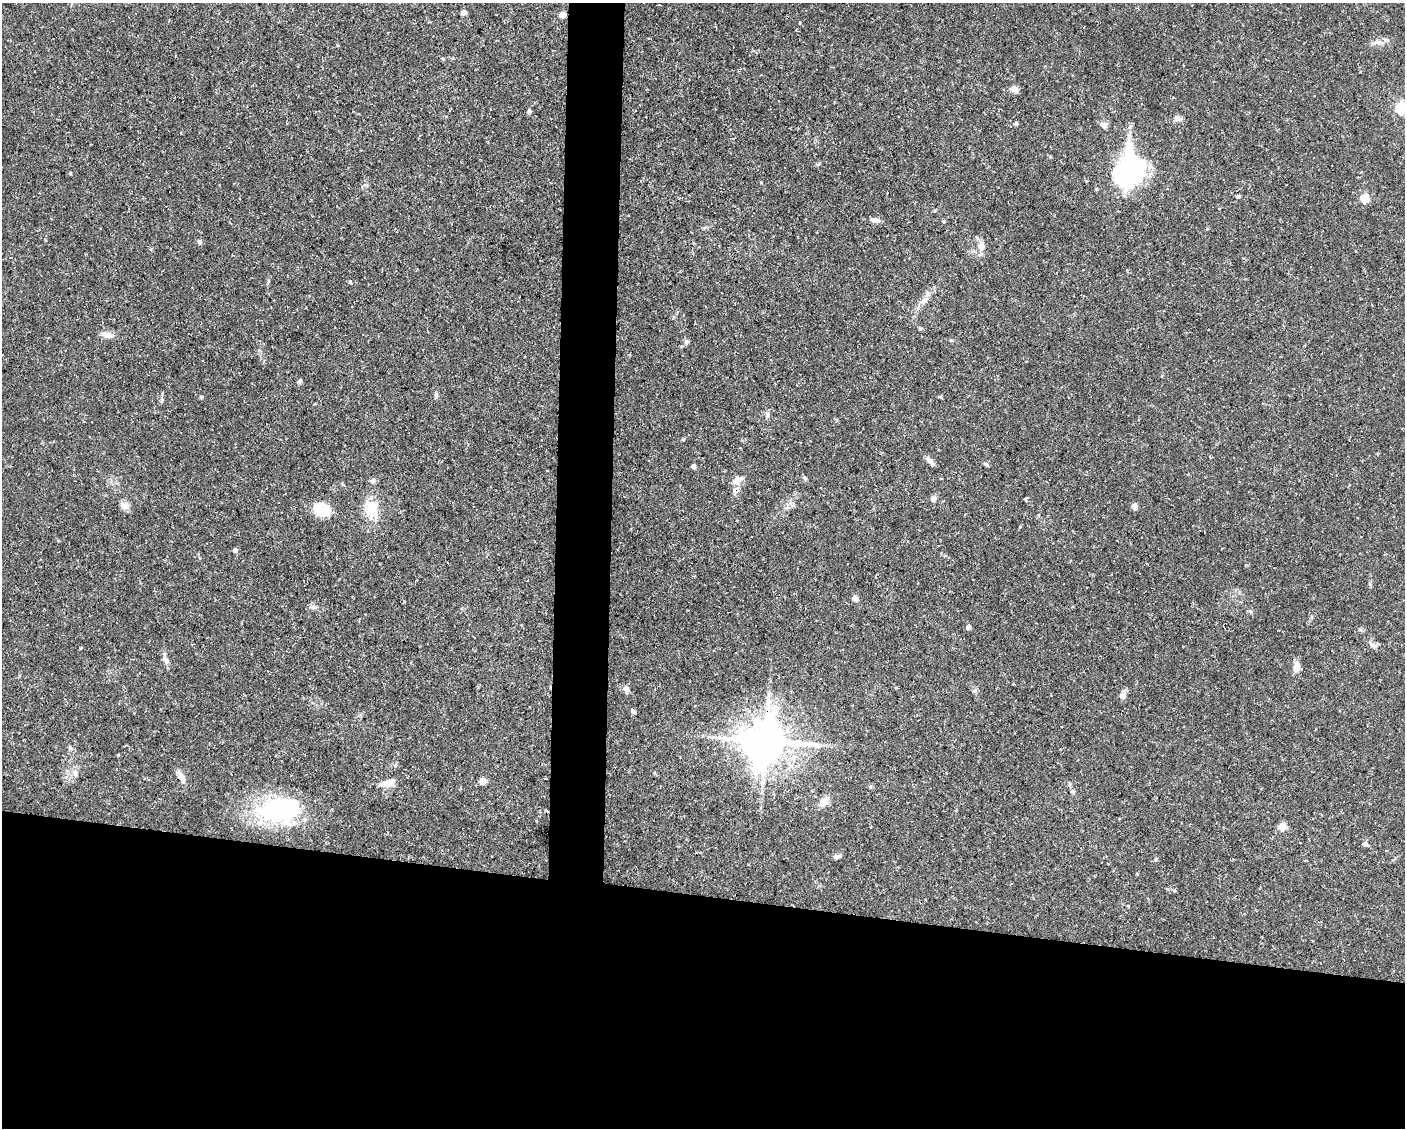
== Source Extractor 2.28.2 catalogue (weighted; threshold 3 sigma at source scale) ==
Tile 11 of 3 x 4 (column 2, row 4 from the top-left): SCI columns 1621-3023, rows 1-1126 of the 4534 x 4503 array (HDU 1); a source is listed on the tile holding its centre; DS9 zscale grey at full resolution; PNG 1407 x 1130 px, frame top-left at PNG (2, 3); no overlay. Shown black and unused: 24% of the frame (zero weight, under 3 of 5 exposures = <1% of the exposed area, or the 3 px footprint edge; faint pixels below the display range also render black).
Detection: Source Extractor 2.28.2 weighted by HDU 2 'WHT'; one run over the whole footprint, this tile lists its part. Background 0.0997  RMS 0.005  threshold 0.0225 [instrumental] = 3 sigma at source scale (4.5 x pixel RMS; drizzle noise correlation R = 1.50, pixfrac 1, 0.05/0.05 arcsec/px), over >= 5 px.
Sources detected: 67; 2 inside a brighter listed object's ellipse — not listed separately; the other 65 listed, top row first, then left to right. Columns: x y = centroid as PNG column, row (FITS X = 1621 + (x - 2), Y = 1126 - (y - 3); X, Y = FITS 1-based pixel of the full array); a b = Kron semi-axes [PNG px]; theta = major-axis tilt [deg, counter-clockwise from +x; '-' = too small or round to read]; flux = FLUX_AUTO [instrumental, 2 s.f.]
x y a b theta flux
464 13 5 4 - 2.5
562 15 5 5 - 5.5
1379 43 11 7 -18 2.6
1014 89 9 6 -36 2.9
1401 108 5 5 - 64
529 111 6 5 - 0.88
1178 119 12 6 -9 2
1016 124 4 4 - 1
1104 125 9 7 -17 2.1
1130 126 7 5 66 1.2
1128 170 39 28 77 71
70 173 4 4 - 0.48
1238 196 5 4 - 0.75
1365 198 5 5 - 22
875 220 12 6 -10 2.2
944 222 4 4 - 0.63
199 242 7 6 - 1.1
981 246 13 9 81 3.6
350 282 5 3 - 0.45
924 301 10 6 44 2.4
920 328 5 4 - 0.72
107 335 16 7 -17 2.9
951 340 5 3 - 0.54
686 342 8 6 66 1.1
299 381 6 5 - 0.93
436 395 8 5 -90 0.95
201 397 5 4 - 0.58
940 397 6 4 -30 0.58
161 399 6 4 -89 0.94
930 461 16 5 -48 2.2
987 465 8 4 -35 0.75
693 467 4 4 - 2.7
805 478 6 5 - 0.84
372 481 8 6 31 1.3
736 481 13 8 34 3.4
934 499 8 6 49 1.7
1025 499 4 4 - 0.73
124 506 12 10 -9 2.9
1135 507 7 6 - 1.8
371 509 24 18 -76 12
322 510 15 12 -15 16
235 550 4 4 - 2.2
855 598 8 7 - 1.5
314 607 8 6 -1 1.4
968 627 4 4 - 3
166 660 10 7 -54 2.3
1297 667 12 8 -89 3.6
896 688 4 3 - 0.58
626 689 9 7 -51 2
974 691 7 4 18 0.75
1122 696 9 7 63 2.2
768 703 17 7 -88 4.8
633 711 6 5 - 0.95
766 741 14 13 - 1600
118 755 3 3 - 0.39
75 773 10 6 -82 2
179 774 11 6 -57 2.2
482 781 5 5 - 9.2
387 783 18 8 10 5.6
1073 792 6 4 -46 0.83
824 802 15 10 48 3.9
280 810 57 31 4 55
1282 827 5 5 - 14
1365 844 5 5 - 2.2
837 856 9 5 13 1.5
Overlapping masked pixels (flux is a lower limit): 1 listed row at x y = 562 15
Isophote crosses this tile's border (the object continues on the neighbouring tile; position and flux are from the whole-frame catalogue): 1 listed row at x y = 1401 108
Unlisted compact peaks at least as high as the median listed source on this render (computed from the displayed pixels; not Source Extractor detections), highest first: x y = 1250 611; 1156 859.